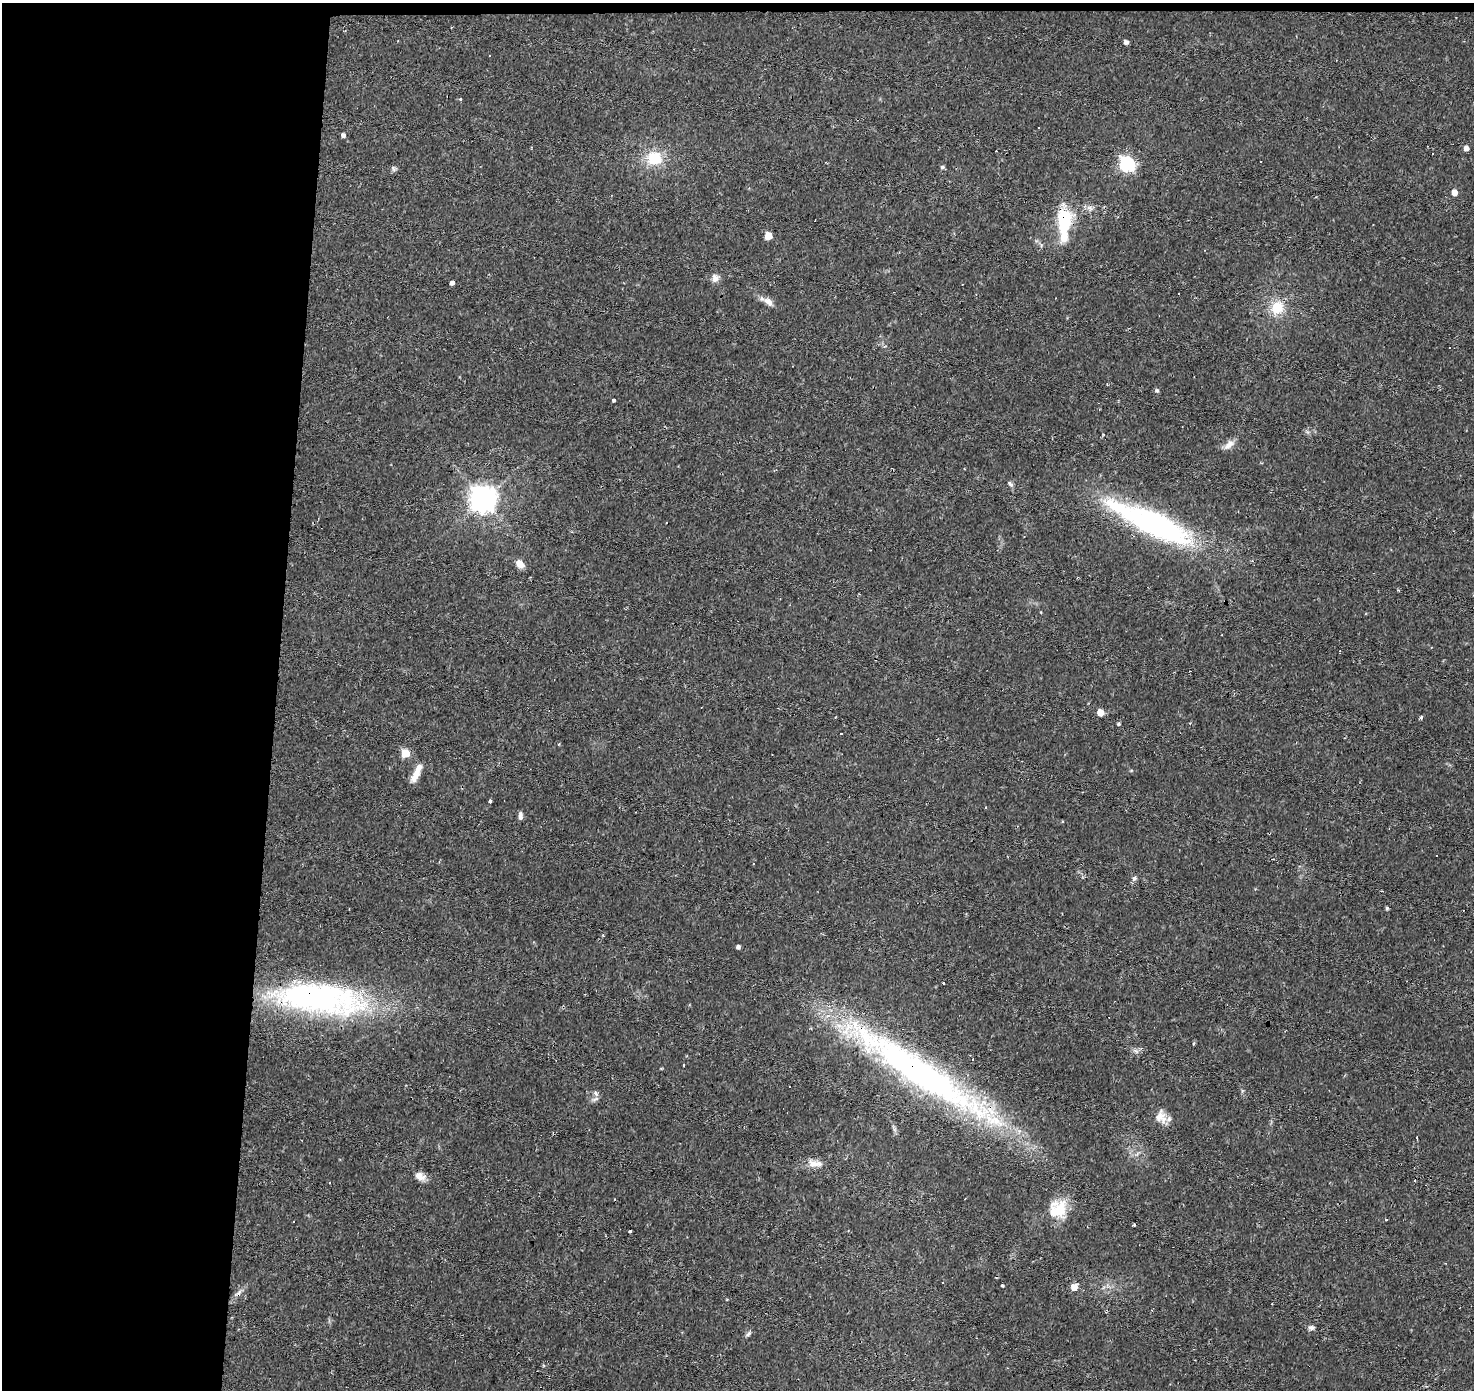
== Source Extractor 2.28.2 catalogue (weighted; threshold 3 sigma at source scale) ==
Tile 1 of 3 x 3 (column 1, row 1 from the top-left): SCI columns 1-1472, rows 3001-4388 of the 4422 x 4663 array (HDU 1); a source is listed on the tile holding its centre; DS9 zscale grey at full resolution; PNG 1476 x 1392 px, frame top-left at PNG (2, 3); no overlay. Shown black and unused: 19% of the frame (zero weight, under 2 of 3 exposures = <1% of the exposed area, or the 3 px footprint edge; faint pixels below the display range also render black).
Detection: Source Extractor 2.28.2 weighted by HDU 2 'WHT'; one run over the whole footprint, this tile lists its part. Background 0.0434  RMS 0.0035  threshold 0.0159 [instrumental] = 3 sigma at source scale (4.5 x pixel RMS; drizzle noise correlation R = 1.50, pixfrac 1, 0.0396/0.0396 arcsec/px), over >= 5 px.
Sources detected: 79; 2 inside a brighter object's white glare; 19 cosmic-ray / hot-pixel residue — not listed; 3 inside a brighter listed object's ellipse — not listed separately; the other 55 listed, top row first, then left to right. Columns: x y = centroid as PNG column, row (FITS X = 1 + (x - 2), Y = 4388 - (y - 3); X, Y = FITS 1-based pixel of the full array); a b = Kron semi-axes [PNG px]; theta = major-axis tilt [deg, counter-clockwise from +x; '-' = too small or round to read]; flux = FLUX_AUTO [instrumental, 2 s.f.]
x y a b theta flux
1126 42 4 4 - 1.4
489 56 3 2 - 0.37
461 99 3 3 - 1.3
1039 127 3 2 - 0.41
343 135 5 4 - 1.2
1466 148 5 4 - 1.9
654 158 18 15 -10 11
1127 164 7 6 - 72
942 167 6 5 - 0.57
393 168 9 5 -54 0.74
1454 192 5 4 - 3.2
1090 208 10 5 -28 1.3
1064 222 38 14 88 21
768 236 5 5 - 7.4
715 278 10 9 - 2
452 283 4 4 - 1.3
768 302 15 8 -41 2.4
1277 308 16 14 62 8.4
1157 390 5 4 - 0.76
614 400 3 3 - 2.9
1229 445 17 8 44 2.4
1010 484 9 5 -52 0.85
483 499 9 8 - 430
1155 525 86 25 -24 80
520 564 10 7 -45 3.2
1100 712 5 5 - 5.2
1421 717 3 3 - 1.3
1119 724 3 3 - 1.2
405 753 5 5 - 12
416 774 19 8 64 4.1
490 801 4 3 - 2
520 816 10 5 87 1.2
1436 856 3 2 - 0.51
1134 878 7 6 - 0.89
1387 908 5 4 - 0.51
602 935 3 3 - 0.55
738 947 4 4 - 0.95
944 983 3 3 - 1.4
313 997 106 36 -9 110
1136 1051 7 4 -19 0.8
684 1065 3 3 - 0.85
920 1072 208 29 -33 150
596 1093 8 6 -49 1.1
1160 1117 18 12 59 3.7
1417 1138 3 2 - 0.68
813 1163 15 10 -35 3.2
420 1176 15 9 -23 2.8
1059 1210 23 17 -81 11
293 1221 3 3 - 0.49
1134 1225 3 3 - 1
1002 1286 3 3 - 0.81
1074 1287 6 5 - 3.7
239 1292 9 4 67 1
1311 1327 9 6 -7 1
748 1334 8 5 49 0.81
Overlapping masked pixels (flux is a lower limit): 4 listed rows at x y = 1064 222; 1155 525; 313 997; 920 1072